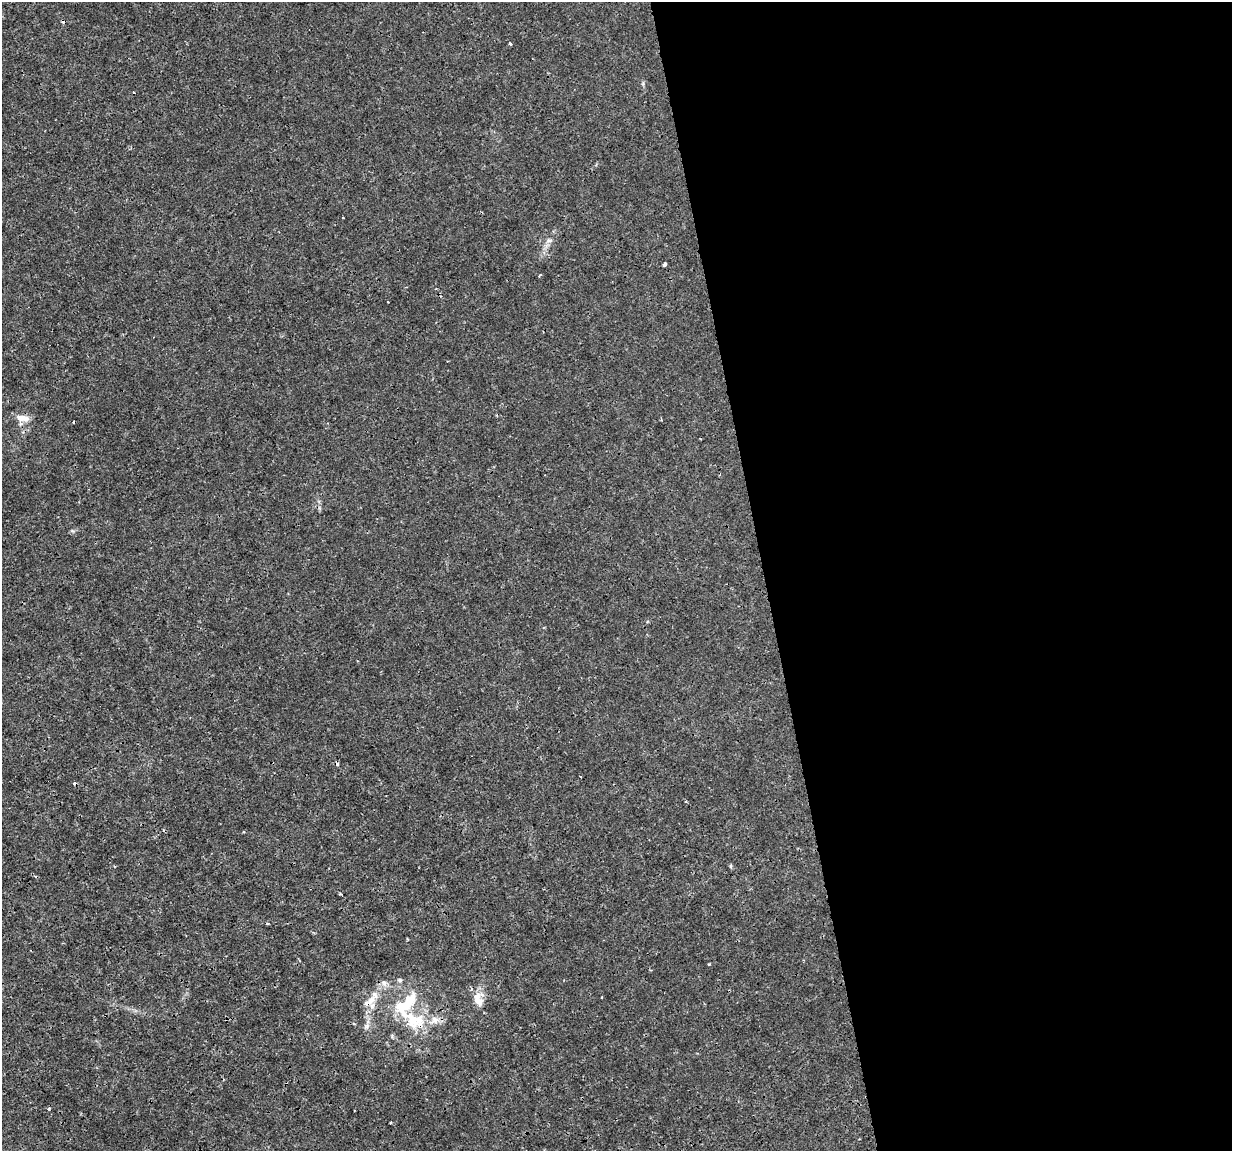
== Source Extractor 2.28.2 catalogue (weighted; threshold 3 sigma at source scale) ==
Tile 8 of 4 x 4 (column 4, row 2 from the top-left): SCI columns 3693-4922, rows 2375-3523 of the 4922 x 4703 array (HDU 1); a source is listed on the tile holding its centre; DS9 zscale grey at full resolution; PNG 1234 x 1153 px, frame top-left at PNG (2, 2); no overlay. Shown black and unused: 38% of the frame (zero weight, under 3 of 4 exposures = <1% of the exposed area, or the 3 px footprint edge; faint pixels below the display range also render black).
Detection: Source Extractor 2.28.2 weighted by HDU 2 'WHT'; one run over the whole footprint, this tile lists its part. Background -4.10e-05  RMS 7.5e-04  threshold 0.00337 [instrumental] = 3 sigma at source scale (4.5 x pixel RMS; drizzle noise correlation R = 1.50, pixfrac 1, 0.0396/0.0396 arcsec/px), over >= 5 px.
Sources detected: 17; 4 cosmic-ray / hot-pixel residue — not listed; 1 inside a brighter listed object's ellipse — not listed separately; the other 12 listed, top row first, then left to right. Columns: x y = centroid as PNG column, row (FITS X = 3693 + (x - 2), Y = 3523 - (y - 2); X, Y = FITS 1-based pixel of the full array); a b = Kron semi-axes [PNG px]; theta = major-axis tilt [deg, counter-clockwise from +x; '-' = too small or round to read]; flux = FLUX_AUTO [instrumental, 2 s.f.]
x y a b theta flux
510 44 3 3 - 0.21
549 240 8 4 8 0.16
665 264 4 3 - 0.18
23 418 16 8 -7 0.64
400 980 5 5 - 0.12
384 983 8 7 - 0.28
375 995 10 6 -60 0.33
478 1000 22 11 -62 0.82
367 1003 11 8 8 0.48
406 1004 35 16 49 3
414 1020 33 20 -28 2.9
49 1109 4 3 - 0.11
Overlapping masked pixels (flux is a lower limit): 2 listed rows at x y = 367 1003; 414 1020
Unlisted compact peaks at least as high as the median listed source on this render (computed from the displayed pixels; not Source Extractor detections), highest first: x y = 709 964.